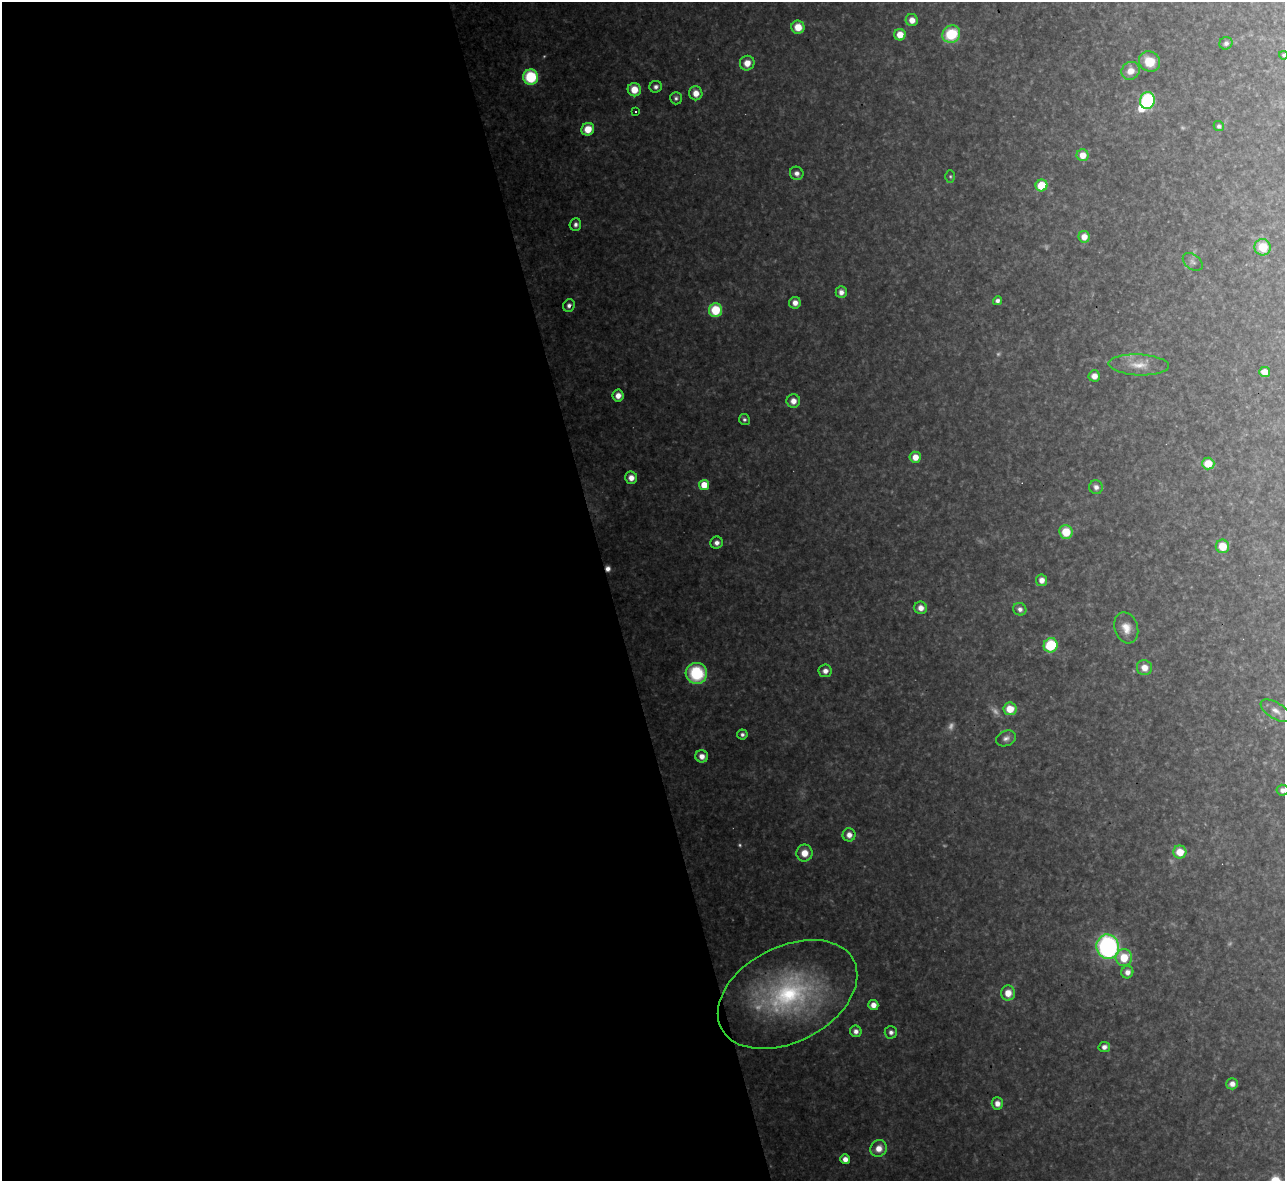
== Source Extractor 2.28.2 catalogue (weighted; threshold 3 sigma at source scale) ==
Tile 9 of 4 x 4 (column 1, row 3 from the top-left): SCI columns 1-1283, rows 1320-2498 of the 5133 x 5115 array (HDU 1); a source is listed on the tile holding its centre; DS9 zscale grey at full resolution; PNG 1287 x 1183 px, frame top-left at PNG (2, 2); each listed source drawn as its Kron ellipse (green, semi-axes under 4 px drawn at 4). Shown black and unused: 47% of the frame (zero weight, under 3 of 4 exposures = <1% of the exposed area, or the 3 px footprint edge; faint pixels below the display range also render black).
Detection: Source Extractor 2.28.2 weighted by HDU 2 'WHT'; one run over the whole footprint, this tile lists its part. Background 0.319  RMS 0.019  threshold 0.0871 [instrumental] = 3 sigma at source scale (4.5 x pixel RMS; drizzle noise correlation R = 1.50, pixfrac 1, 0.05/0.05 arcsec/px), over >= 5 px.
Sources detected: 84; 7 too faint to see at this stretch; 1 inside a brighter object's white glare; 1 cosmic-ray / hot-pixel residue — neither listed nor drawn; the other 75 listed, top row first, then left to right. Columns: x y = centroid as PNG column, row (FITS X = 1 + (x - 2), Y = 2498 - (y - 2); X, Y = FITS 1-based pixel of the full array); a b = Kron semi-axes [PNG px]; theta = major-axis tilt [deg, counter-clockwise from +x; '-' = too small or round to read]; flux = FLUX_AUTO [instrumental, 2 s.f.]
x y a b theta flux
912 20 6 6 - 19
798 27 6 6 - 32
951 34 9 8 - 98
900 35 6 6 - 28
1226 43 6 6 - 7.4
1284 55 4 4 - 3.4
1149 62 11 10 - 48
747 63 7 7 - 23
1130 71 9 8 - 22
531 77 7 7 - 140
656 87 6 6 - 7.7
634 90 7 6 - 35
696 93 7 6 - 22
676 98 6 6 - 5.5
1147 100 8 7 - 210
635 111 3 3 - 5.9
1219 126 5 5 - 5
588 129 6 6 - 37
1083 155 6 6 - 27
797 173 7 6 - 10
950 176 6 5 - 3.1
1042 185 6 6 - 68
575 224 6 5 - 7.8
1084 237 6 5 - 21
1263 247 8 8 - 45
1193 262 11 7 -37 8
841 292 6 5 - 12
997 301 5 4 - 6.9
795 303 6 6 - 15
569 305 6 5 - 8.4
715 310 7 6 - 80
1139 365 30 10 -3 36
1265 372 5 5 - 21
1094 376 6 5 - 16
618 396 6 5 - 16
793 401 7 6 - 17
744 420 5 5 - 5
915 457 5 5 - 24
1208 464 6 6 - 38
631 478 6 6 - 17
704 485 5 5 - 44
1096 487 7 7 - 9.8
1066 532 7 6 - 51
717 543 6 6 - 11
1222 546 7 6 - 38
1041 580 6 5 - 15
921 608 6 6 - 16
1020 609 7 6 - 9.5
1126 628 16 11 -72 25
1051 645 7 7 - 100
1144 668 8 7 - 21
825 671 6 6 - 12
696 673 10 10 - 140
1010 709 6 6 - 36
1276 711 17 8 -32 15
742 734 5 5 - 6.1
1006 738 10 7 22 9.3
702 756 6 6 - 16
1282 790 6 5 - 8.9
849 835 6 6 - 14
1180 852 6 6 - 37
804 853 8 8 - 27
1108 947 12 11 - 400
1124 957 8 8 - 46
1127 972 6 6 - 13
1008 993 7 7 - 26
787 994 74 47 27 440
873 1005 5 5 - 16
856 1031 6 5 - 9.7
891 1032 6 6 - 7.7
1104 1047 6 5 - 10
1232 1084 6 5 - 13
997 1103 6 5 - 14
879 1148 9 8 - 23
845 1159 5 5 - 14
Isophote crosses this tile's border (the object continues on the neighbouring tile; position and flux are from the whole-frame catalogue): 2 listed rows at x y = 1284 55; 1282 790